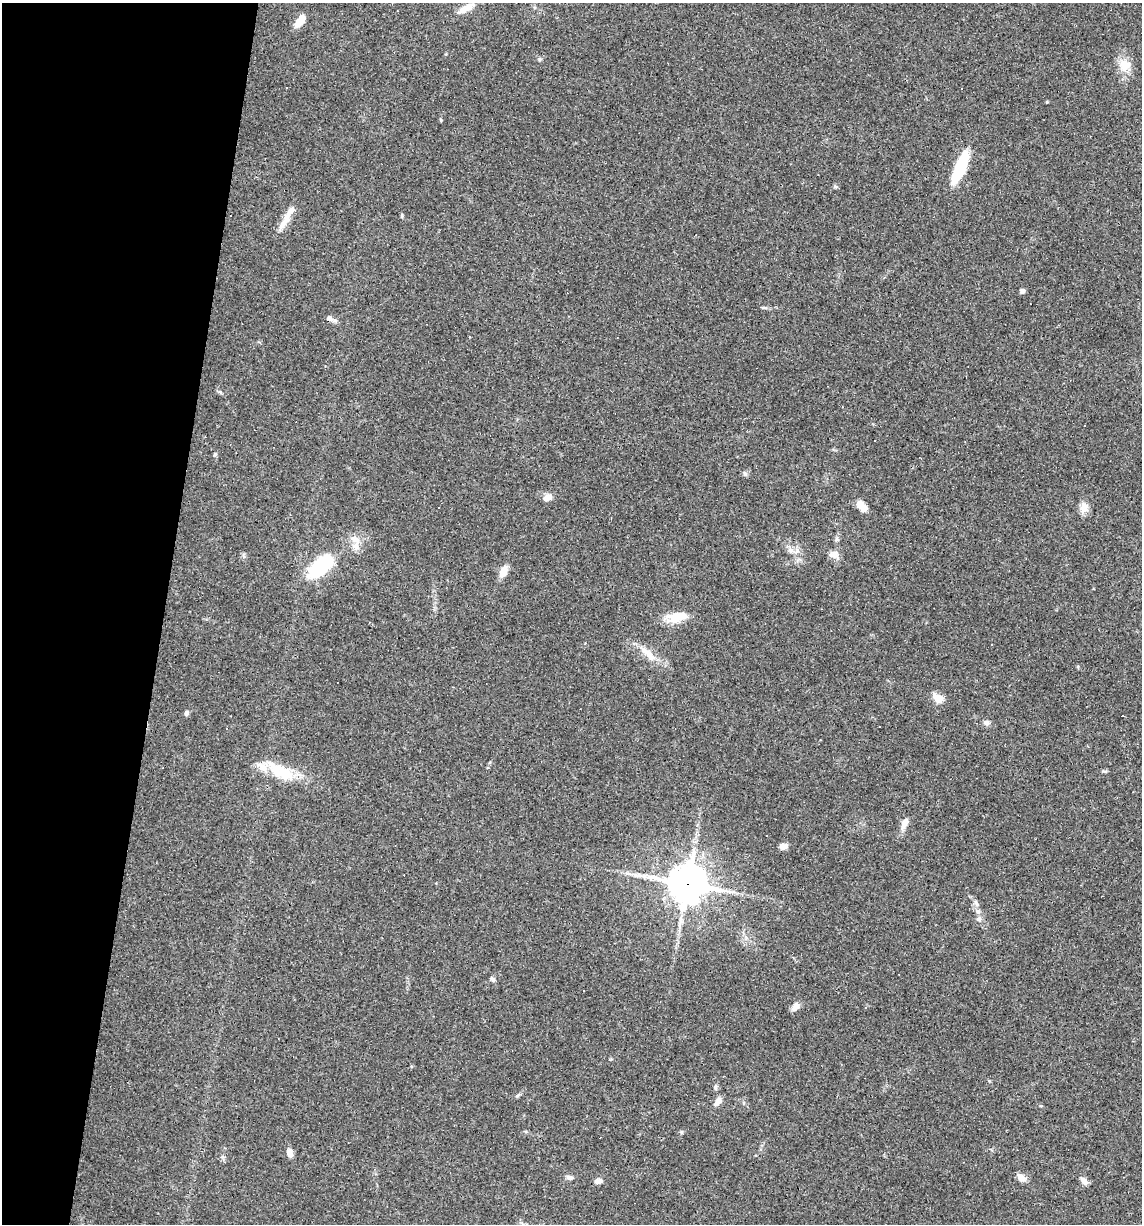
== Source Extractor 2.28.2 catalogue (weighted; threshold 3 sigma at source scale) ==
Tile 9 of 4 x 4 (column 1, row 3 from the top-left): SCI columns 114-1253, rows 1223-2444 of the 4907 x 4887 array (HDU 1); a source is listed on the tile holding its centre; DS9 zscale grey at full resolution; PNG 1144 x 1226 px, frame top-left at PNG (2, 3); no overlay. Shown black and unused: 14% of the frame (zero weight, under 3 of 4 exposures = <1% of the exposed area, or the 3 px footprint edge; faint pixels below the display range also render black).
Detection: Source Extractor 2.28.2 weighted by HDU 2 'WHT'; one run over the whole footprint, this tile lists its part. Background 0.0581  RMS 0.0048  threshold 0.0217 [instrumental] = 3 sigma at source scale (4.5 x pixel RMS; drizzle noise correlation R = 1.50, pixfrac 1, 0.05/0.05 arcsec/px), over >= 5 px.
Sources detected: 61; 11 cosmic-ray / hot-pixel residue — not listed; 3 inside a brighter listed object's ellipse — not listed separately; the other 47 listed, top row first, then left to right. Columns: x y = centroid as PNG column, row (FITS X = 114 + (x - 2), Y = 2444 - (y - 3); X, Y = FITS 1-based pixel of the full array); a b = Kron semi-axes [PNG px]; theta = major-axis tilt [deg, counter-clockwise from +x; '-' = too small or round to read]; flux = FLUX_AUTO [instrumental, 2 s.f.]
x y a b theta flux
466 8 26 8 28 5.3
300 20 14 7 53 6.3
1125 65 16 15 - 6.6
286 87 2 2 - 0.39
1047 102 4 4 - 0.39
960 167 29 8 67 30
835 187 6 4 -1 0.69
402 215 6 3 73 0.51
230 216 2 2 - 0.32
284 222 26 7 51 5.3
1022 291 5 5 - 1.4
330 318 10 6 -40 1.6
875 440 3 3 - 1.7
215 454 5 4 - 0.6
745 473 6 5 - 0.96
548 496 10 8 -53 2.3
862 506 13 8 -48 4.9
1084 508 15 10 81 3.9
837 539 6 5 - 0.89
355 540 17 10 -46 4.7
791 551 8 6 -81 1.8
833 555 13 8 -1 2.7
321 566 33 16 42 31
503 571 14 9 65 4.1
677 617 25 12 12 9.1
991 645 3 2 - 0.51
648 654 31 8 -44 6.3
938 698 12 8 -37 5.4
186 713 6 5 - 1.2
986 722 8 6 -3 1.6
1104 771 7 4 -34 0.66
284 774 38 19 -22 16
904 823 16 7 66 3.4
783 846 9 7 12 2.4
687 884 13 12 - 1000
976 903 9 4 -62 1.4
978 911 8 6 -41 1.6
979 919 7 6 - 1.2
493 979 7 5 -40 0.99
795 1007 11 7 45 2.9
715 1087 7 5 -84 0.89
718 1101 11 7 56 2.5
290 1153 10 7 -78 2.8
569 1177 8 6 -7 1.5
1021 1178 9 7 -49 3.5
598 1181 8 5 7 2.3
1084 1181 10 7 -44 2.2
Overlapping masked pixels (flux is a lower limit): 1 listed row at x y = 687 884
Unlisted compact peaks at least as high as the median listed source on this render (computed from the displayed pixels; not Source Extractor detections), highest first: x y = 539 59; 517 1096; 681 1132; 441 120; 220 392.